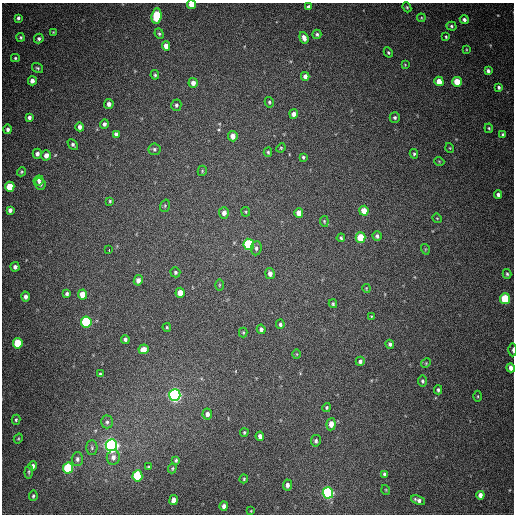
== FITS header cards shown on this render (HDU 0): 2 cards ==
NAXIS1  =                  512
NAXIS2  =                  512

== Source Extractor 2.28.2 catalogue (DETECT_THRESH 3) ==
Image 512 x 512 px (HDU 0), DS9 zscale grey, 1 PNG px = 1 image px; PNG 516 x 516 px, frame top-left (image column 1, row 512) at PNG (2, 3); each listed source drawn as its Kron ellipse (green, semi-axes under 4 px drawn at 4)
Background 501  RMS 14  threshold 42.4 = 3 sigma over >= 5 px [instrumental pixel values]
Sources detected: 138; all 138 listed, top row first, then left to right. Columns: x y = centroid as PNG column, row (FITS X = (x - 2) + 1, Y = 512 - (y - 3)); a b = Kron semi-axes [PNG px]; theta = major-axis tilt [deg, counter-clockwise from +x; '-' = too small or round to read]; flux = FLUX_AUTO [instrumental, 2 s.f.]
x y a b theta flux
191 5 4 4 - 8700
308 7 4 3 - 2900
407 7 5 4 - 1200
157 16 8 5 82 43000
18 18 4 3 - 2100
421 18 4 3 - 810
464 20 4 4 - 2700
451 26 5 4 - 1500
53 32 4 4 - 730
159 34 5 4 - 1400
317 34 5 4 - 1800
21 37 4 4 - 1200
446 37 3 3 - 1000
304 38 6 4 -71 5000
39 39 5 4 - 2100
166 46 5 4 - 6900
466 49 4 3 - 720
388 52 5 4 - 1300
15 58 4 4 - 1400
405 65 4 4 - 790
38 68 6 4 -33 1500
488 71 4 3 - 2600
155 75 4 3 - 1300
305 76 4 4 - 3500
32 81 4 4 - 4700
439 81 5 4 - 11000
457 82 5 4 - 19000
193 83 5 5 - 4500
499 87 4 3 - 1800
269 102 5 4 - 1400
109 104 5 4 - 4000
176 105 6 5 - 2100
294 114 5 4 - 3800
29 117 4 4 - 2700
395 118 5 5 - 2000
104 124 5 4 - 2600
80 127 4 4 - 3900
489 128 5 3 - 1200
8 129 5 4 - 2500
116 134 4 4 - 2400
503 134 4 3 - 1200
233 136 5 4 - 7300
73 145 6 4 -44 2100
281 148 5 4 - 1100
450 148 5 3 - 790
154 149 6 6 - 2000
268 152 4 4 - 1400
37 154 5 4 - 3100
414 154 5 4 - 1400
46 155 5 5 - 6100
303 157 4 3 - 1400
439 161 5 3 - 890
202 171 5 4 - 1200
21 172 5 4 - 1200
39 180 5 5 - 2900
40 184 6 5 - 3900
10 187 5 5 - 22000
498 195 4 4 - 2500
110 201 3 3 - 1000
165 206 6 4 71 1300
10 210 4 4 - 3200
364 211 5 4 - 10000
246 212 5 4 - 1100
224 213 6 5 - 4400
299 213 5 4 - 9200
437 218 5 4 - 850
324 221 5 3 - 1100
377 236 4 4 - 2100
360 237 5 5 - 28000
341 238 4 3 - 1300
249 244 5 5 - 77000
256 248 7 5 83 2600
425 249 5 3 - 810
109 250 3 2 - 5800
15 267 5 4 - 3300
175 272 5 4 - 1600
270 274 5 5 - 4500
507 274 5 4 - 1500
138 280 5 4 - 4900
219 285 6 4 89 1100
366 288 4 3 - 840
180 293 5 4 - 11000
67 294 4 4 - 2200
83 294 5 4 - 14000
26 297 5 4 - 3300
505 299 5 5 - 49000
333 304 4 3 - 1400
371 316 3 3 - 800
86 322 5 5 - 86000
280 324 5 4 - 1900
167 327 4 3 - 1000
261 329 5 4 - 2900
243 332 5 4 - 1100
125 339 4 4 - 2200
18 343 5 5 - 36000
390 344 4 4 - 2300
144 349 5 4 - 8100
513 350 6 3 90 1600
297 354 5 3 - 760
360 361 5 4 - 2600
426 363 5 4 - 970
511 368 4 4 - 4500
100 374 3 3 - 1100
422 381 5 4 - 1800
438 390 4 3 - 1600
175 395 6 5 - 350000
478 396 5 3 - 940
327 407 4 4 - 1500
207 414 5 5 - 4200
16 420 5 4 - 1300
107 422 6 5 - 2400
331 424 6 4 83 6000
244 432 4 3 - 1100
260 436 5 4 - 4200
18 439 5 3 - 950
316 441 6 5 - 2100
111 445 6 5 - 500000
92 448 7 5 -89 2100
113 457 7 6 - 4800
77 459 7 5 87 2700
176 460 4 3 - 1500
33 466 4 4 - 3800
148 467 4 3 - 940
68 468 5 5 - 67000
172 468 5 4 - 1100
29 472 6 4 84 1500
385 474 4 3 - 2200
137 476 6 5 - 50000
244 479 4 3 - 950
287 485 5 4 - 3400
386 490 5 3 - 760
328 493 6 5 - 190000
480 495 4 4 - 4200
33 496 5 3 - 1300
173 500 5 4 - 7000
418 500 7 4 -23 3300
224 506 4 4 - 4400
251 511 4 2 - 700
At the frame edge (FLAGS 8, measured only in part): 3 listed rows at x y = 191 5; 513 350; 511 368